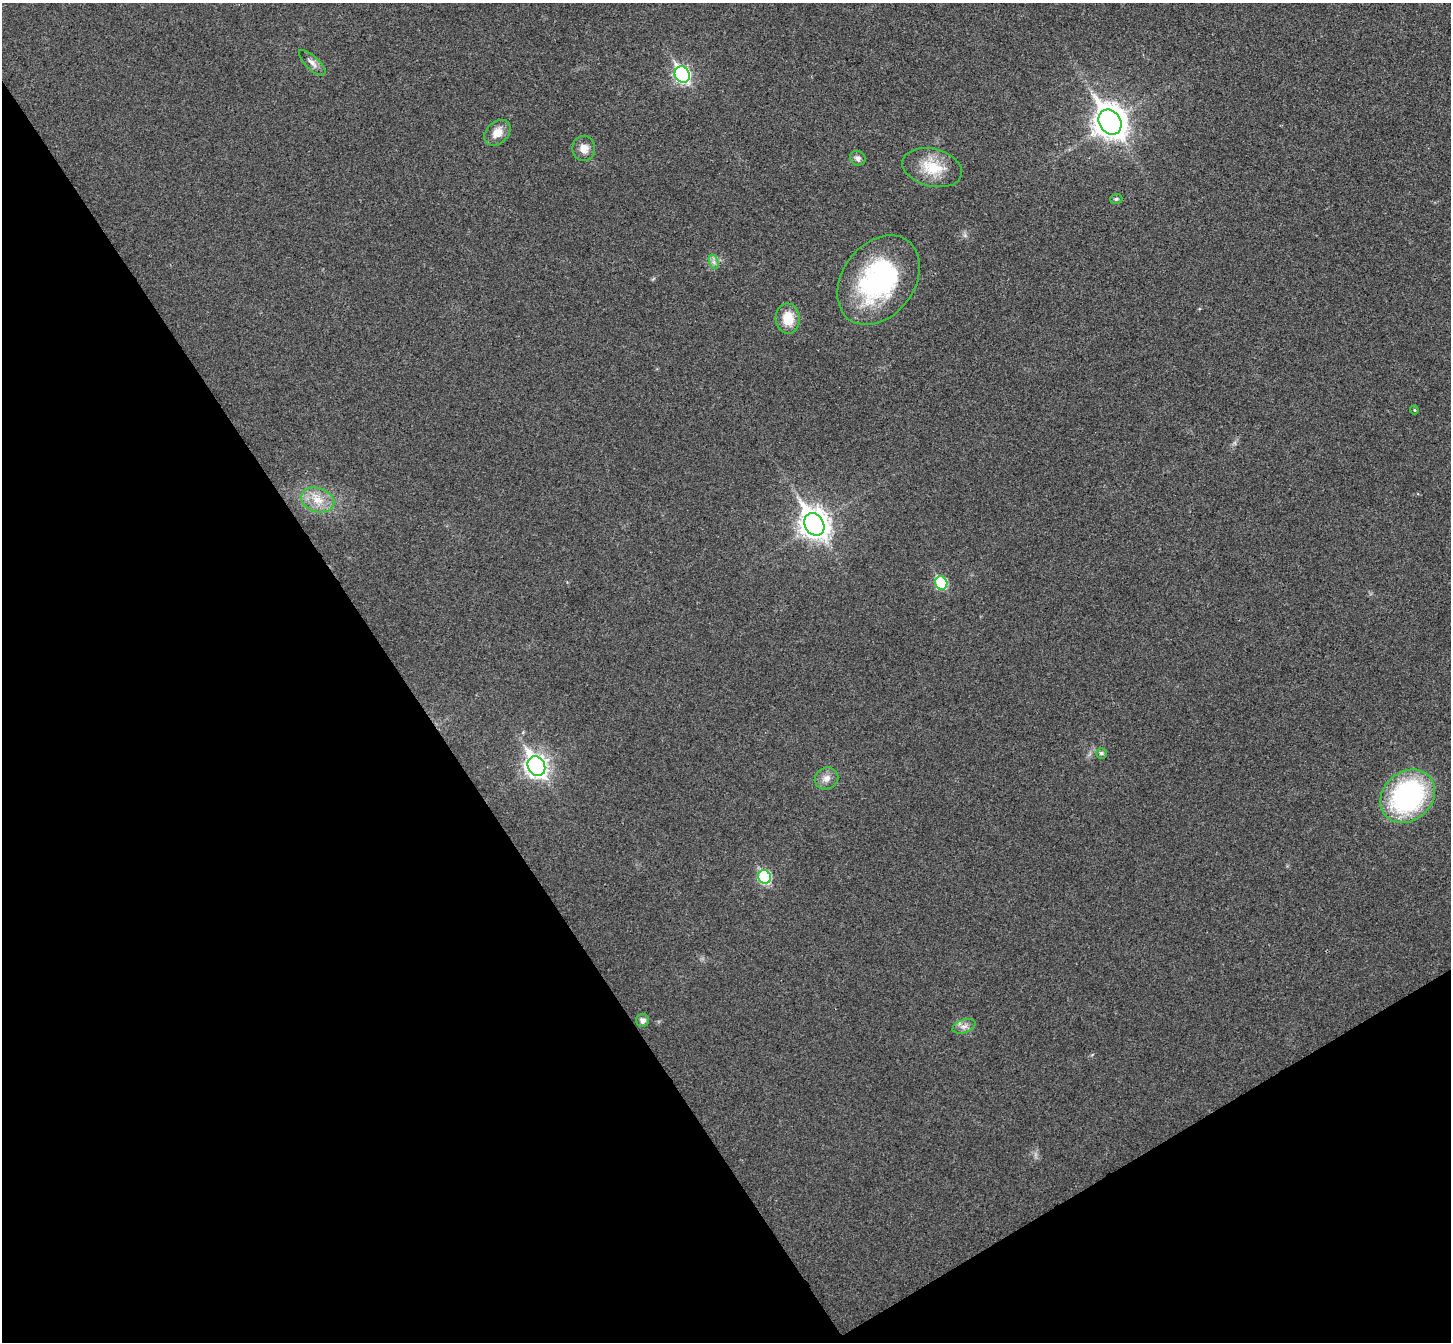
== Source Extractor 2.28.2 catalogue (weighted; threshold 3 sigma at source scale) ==
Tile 14 of 4 x 4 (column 2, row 4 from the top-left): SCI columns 1499-2947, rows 192-1531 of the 5898 x 5875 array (HDU 1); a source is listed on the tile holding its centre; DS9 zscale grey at full resolution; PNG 1453 x 1344 px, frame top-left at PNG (2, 3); each listed source drawn as its Kron ellipse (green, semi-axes under 4 px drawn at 4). Shown black and unused: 33% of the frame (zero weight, under 3 of 4 exposures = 6% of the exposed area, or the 3 px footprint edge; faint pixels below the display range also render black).
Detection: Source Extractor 2.28.2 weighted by HDU 2 'WHT'; one run over the whole footprint, this tile lists its part. Background 0.0533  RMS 0.0066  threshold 0.0295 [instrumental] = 3 sigma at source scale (4.5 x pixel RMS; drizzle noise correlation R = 1.50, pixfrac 1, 0.05/0.05 arcsec/px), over >= 5 px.
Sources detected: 22; all 22 listed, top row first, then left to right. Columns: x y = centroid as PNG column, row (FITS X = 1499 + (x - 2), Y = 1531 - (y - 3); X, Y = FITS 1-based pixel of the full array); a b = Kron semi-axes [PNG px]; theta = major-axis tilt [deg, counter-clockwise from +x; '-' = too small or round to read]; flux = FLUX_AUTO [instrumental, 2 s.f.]
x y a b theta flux
312 63 17 6 -43 3.7
682 75 8 7 - 140
1110 122 13 10 -59 940
497 133 14 11 42 7.9
584 148 12 11 - 6.3
858 158 8 7 - 2.6
932 168 30 18 -14 20
1116 199 6 5 - 1.1
714 262 7 4 -71 1.9
878 280 49 36 53 100
788 318 15 12 -87 14
1414 410 4 4 - 0.7
318 500 17 12 -17 11
814 524 12 9 -58 780
941 583 7 6 - 45
1101 753 5 5 - 1.4
536 766 10 8 -59 370
826 778 12 10 28 4.9
1408 796 29 24 41 110
764 877 7 6 - 54
643 1020 6 6 - 2.9
964 1026 12 6 19 3.3